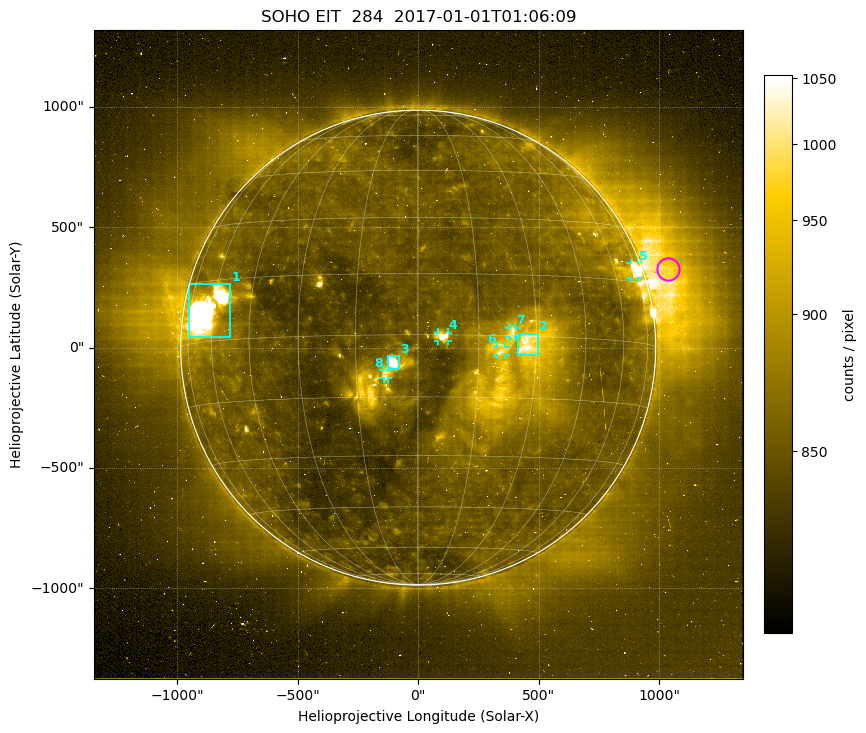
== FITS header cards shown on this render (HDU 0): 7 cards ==
TELESCOP= 'SOHO'               /
INSTRUME= 'EIT'                /
WAVELNTH=                  284 / 171 = Fe IX/X, 195 = Fe XII,
DATE-OBS= '2017-01-01T01:06:09.999' / UTC at spacecraft
CTYPE1  = 'Solar-X '           /
CTYPE2  = 'Solar-Y '           /
BUNIT   = 'counts / pixel    ' /

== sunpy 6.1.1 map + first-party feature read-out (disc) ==
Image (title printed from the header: SOHO EIT  284  2017-01-01T01:06:09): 1024 x 1024 px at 2.63 arcsec/px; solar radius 986 arcsec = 375 px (full disc in frame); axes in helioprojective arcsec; data unit counts / pixel (BUNIT, on the colour bar)
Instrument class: DISC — disc imager (sunpy class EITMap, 284 A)
Bright regions (active regions / flare kernels): reference = the median radial profile (limb darkening/brightening removed); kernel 9 px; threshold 5 sigma = 50 counts / pixel over a disc level ~851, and >= 1.15x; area >= 11 px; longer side >= 9 px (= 24 arcsec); searched inside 0.97 R_sun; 8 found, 8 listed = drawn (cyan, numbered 1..; 5 of them under ~36 arcsec drawn as corner ticks so the feature stays visible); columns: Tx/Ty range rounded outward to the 10 arcsec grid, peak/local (2 s.f.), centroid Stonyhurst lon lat
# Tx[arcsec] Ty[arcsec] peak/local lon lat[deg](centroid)
1 -960..-780 40..270 2.1 -63 +7
2 410..500 -30..60 1.2 +28 -2
3 -130..-80 -90..-30 1.6 -6 -7
4 80..130 20..70 1.3 +6 +0
5 880..920 280..360 1.3 +73 +18
6 320..370 -30..10 1.2 +21 -4
7 380..410 40..90 1.2 +24 +1
8 -150..-120 -130..-90 1.2 -8 -9
Off-limb structures (1.02-1.3 R_sun): pedestal 827 counts / pixel subtracted; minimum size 162 px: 5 found; the strongest spans PA ~260..325 deg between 1.02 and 1.3 R_sun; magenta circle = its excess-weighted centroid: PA ~285 deg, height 1.1 R_sun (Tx ~1040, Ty ~330 arcsec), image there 5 x the reference